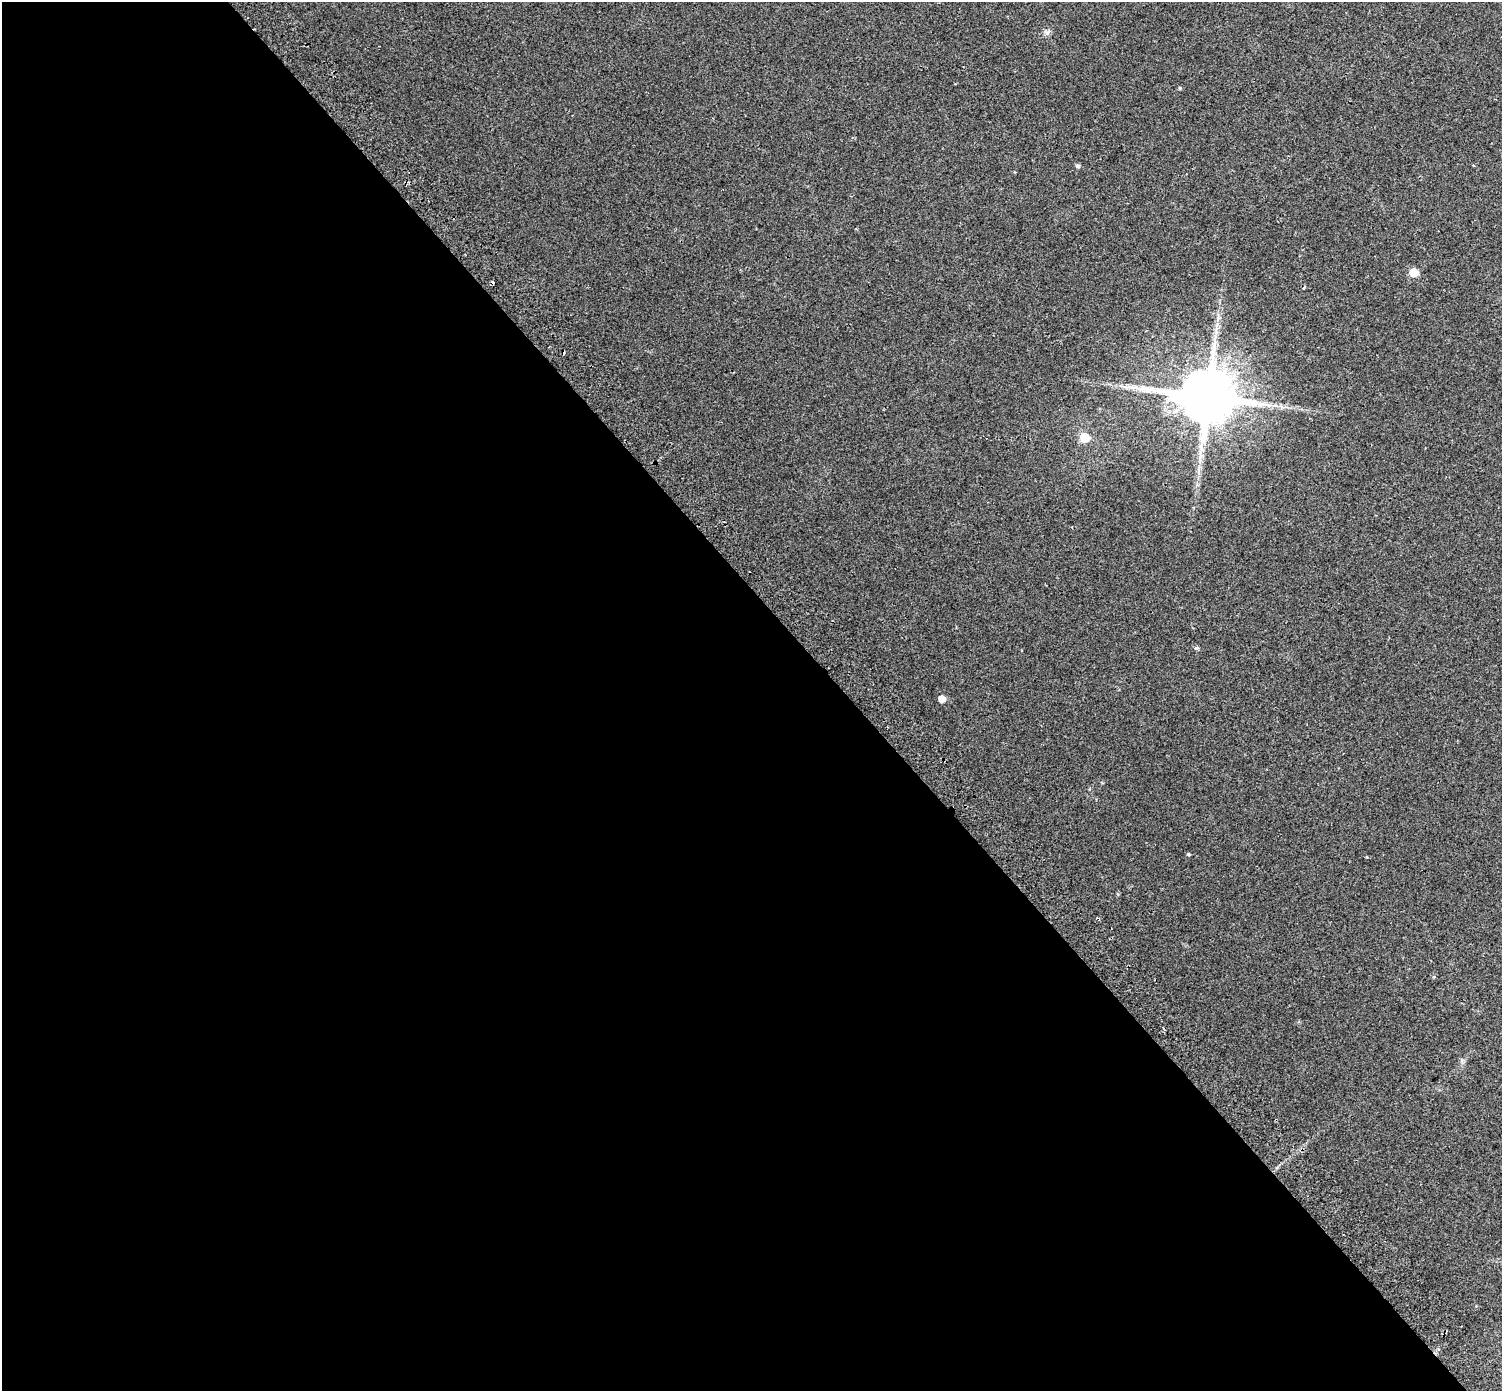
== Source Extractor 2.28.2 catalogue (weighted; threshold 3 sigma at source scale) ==
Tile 9 of 4 x 4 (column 1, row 3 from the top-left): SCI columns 67-1566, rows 1683-3071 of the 6126 x 6079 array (HDU 1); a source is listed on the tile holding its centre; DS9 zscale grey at full resolution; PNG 1504 x 1393 px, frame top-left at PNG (2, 2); no overlay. Shown black and unused: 56% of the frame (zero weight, under 2 of 3 exposures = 4% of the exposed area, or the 3 px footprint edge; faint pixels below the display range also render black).
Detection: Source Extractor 2.28.2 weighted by HDU 2 'WHT'; one run over the whole footprint, this tile lists its part. Background 0.0555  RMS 0.011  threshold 0.0511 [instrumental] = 3 sigma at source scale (4.5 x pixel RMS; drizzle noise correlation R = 1.50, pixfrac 1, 0.0396/0.0396 arcsec/px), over >= 5 px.
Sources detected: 18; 3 cosmic-ray / hot-pixel residue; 2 long thin detections or spike segments (spike, bleed or trail) — not listed; the other 13 listed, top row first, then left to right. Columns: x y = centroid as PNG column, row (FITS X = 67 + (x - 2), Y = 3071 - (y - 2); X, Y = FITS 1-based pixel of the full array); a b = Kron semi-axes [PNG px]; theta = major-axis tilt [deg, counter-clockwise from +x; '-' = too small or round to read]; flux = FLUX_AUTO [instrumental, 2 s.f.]
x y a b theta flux
1047 32 9 7 -45 3.7
1180 88 4 4 - 1.3
1078 166 5 5 - 2.4
1413 273 6 5 - 27
1304 287 5 3 - 1.4
1208 397 17 15 -5 6800
1275 406 9 4 -8 3.3
1084 438 6 6 - 38
1196 648 5 3 - 3.2
942 699 5 5 - 9.6
1188 854 5 4 - 1.2
1434 977 5 3 - 1
1164 1029 3 3 - 3.9